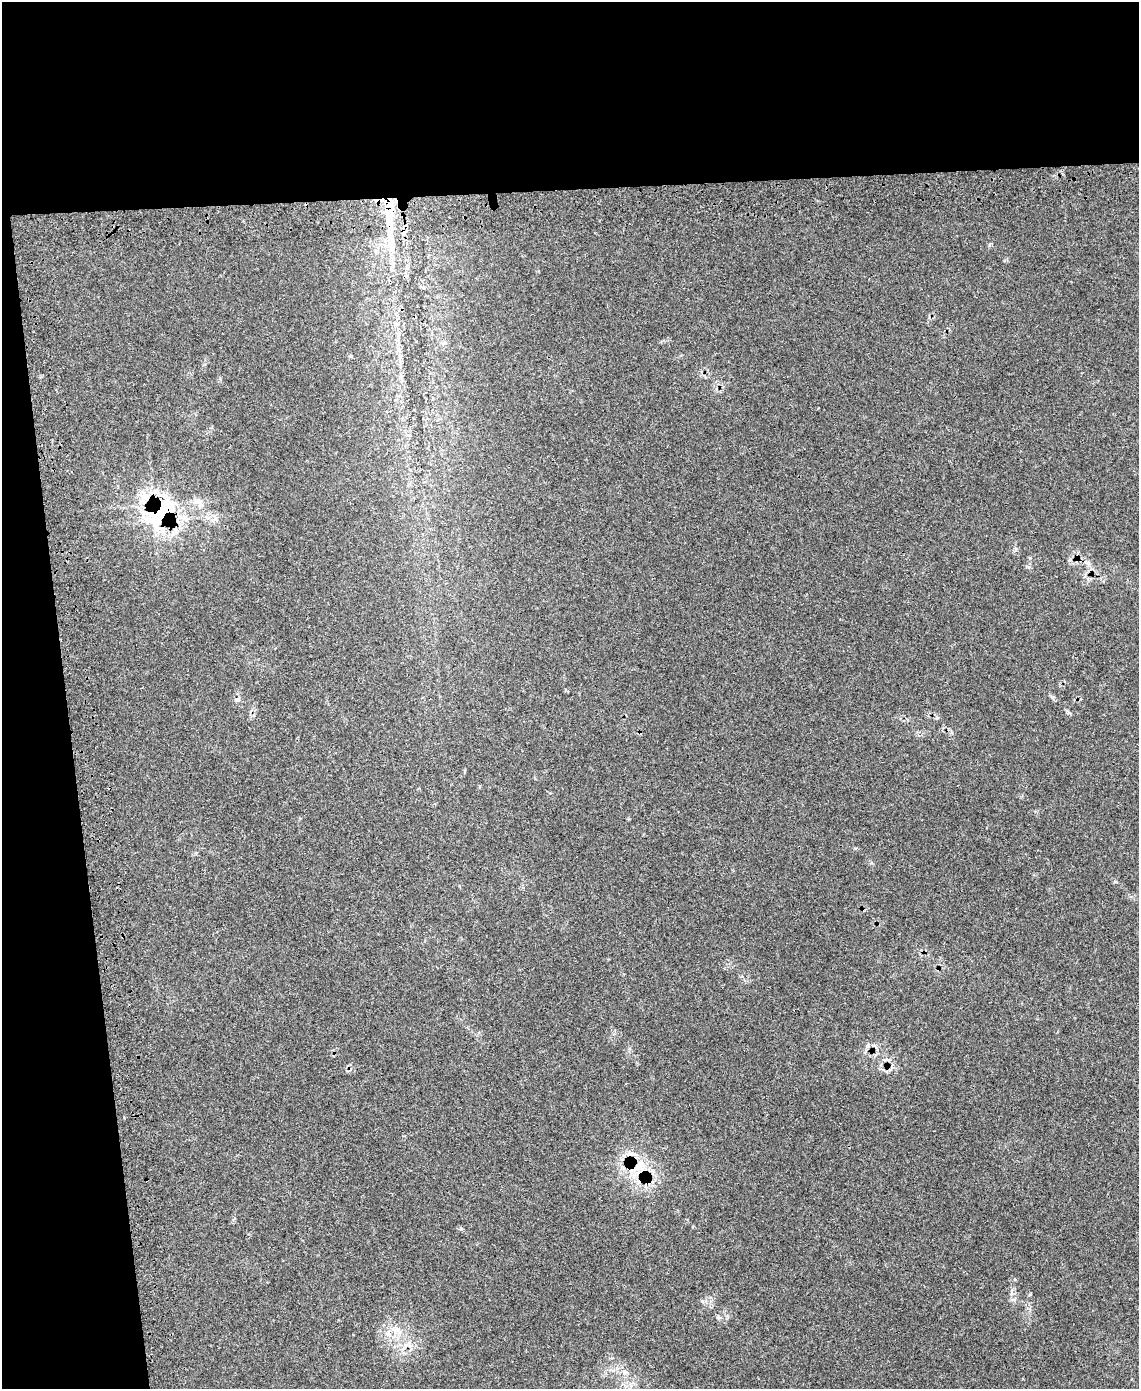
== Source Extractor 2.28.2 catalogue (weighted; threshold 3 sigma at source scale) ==
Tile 1 of 4 x 3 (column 1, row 1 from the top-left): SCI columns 14-1150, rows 3064-4450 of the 4618 x 4597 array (HDU 1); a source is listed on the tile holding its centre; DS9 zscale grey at full resolution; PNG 1141 x 1391 px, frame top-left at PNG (2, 2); no overlay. Shown black and unused: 19% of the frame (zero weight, under 3 of 4 exposures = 5% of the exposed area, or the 3 px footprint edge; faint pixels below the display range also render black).
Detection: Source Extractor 2.28.2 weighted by HDU 2 'WHT'; one run over the whole footprint, this tile lists its part. Background 0.065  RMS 0.0054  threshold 0.0245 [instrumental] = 3 sigma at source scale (4.5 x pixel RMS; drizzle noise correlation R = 1.50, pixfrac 1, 0.05/0.05 arcsec/px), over >= 5 px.
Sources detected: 11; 2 cosmic-ray / hot-pixel residue — not listed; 2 inside a brighter listed object's ellipse — not listed separately; the other 7 listed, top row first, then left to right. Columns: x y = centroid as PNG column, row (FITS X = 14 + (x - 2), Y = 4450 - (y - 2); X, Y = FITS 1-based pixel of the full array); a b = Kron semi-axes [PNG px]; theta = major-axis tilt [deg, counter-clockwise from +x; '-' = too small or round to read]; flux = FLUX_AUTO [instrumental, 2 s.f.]
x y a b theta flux
389 211 35 12 85 18
160 512 56 37 35 63
237 700 8 3 -13 1
638 1167 35 15 33 18
719 1318 6 4 -19 0.93
397 1330 15 11 -15 6.5
624 1372 8 6 -21 1.8
Overlapping masked pixels (flux is a lower limit): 3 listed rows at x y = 389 211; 160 512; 638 1167